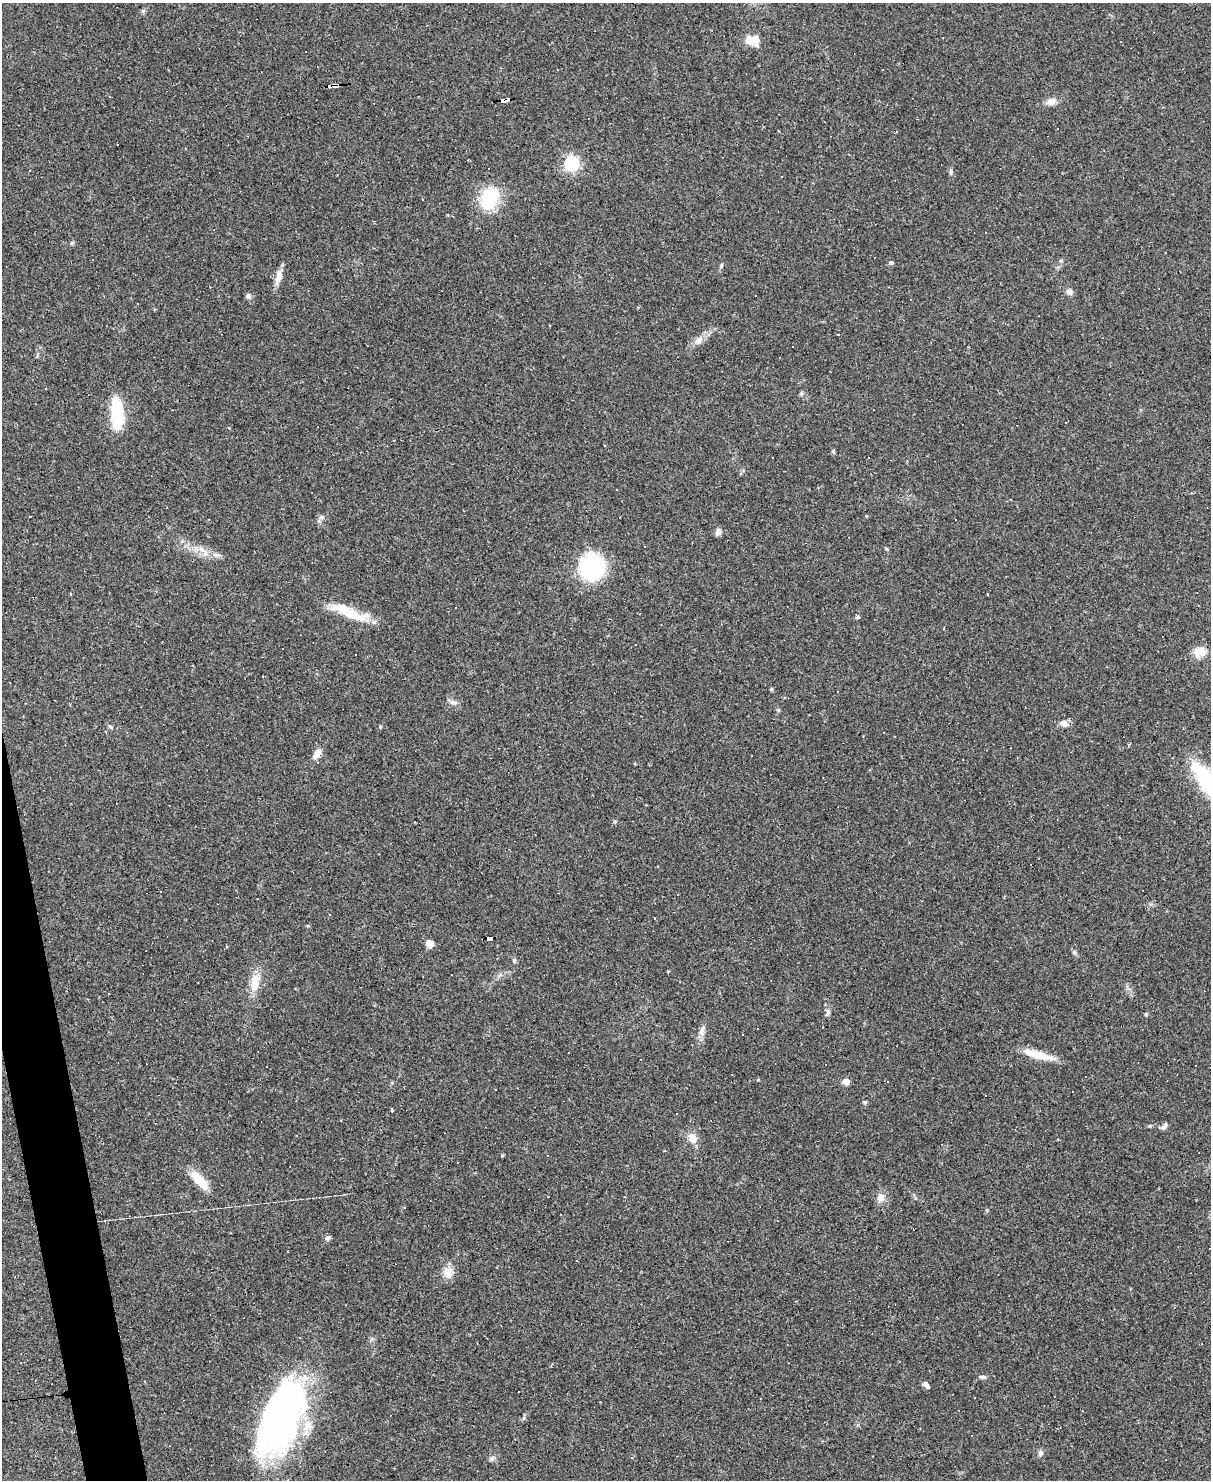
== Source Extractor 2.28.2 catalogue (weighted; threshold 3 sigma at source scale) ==
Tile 7 of 4 x 3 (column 3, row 2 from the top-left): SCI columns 2417-3625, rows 1723-3200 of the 4833 x 4811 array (HDU 1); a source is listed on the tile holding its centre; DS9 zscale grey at full resolution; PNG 1213 x 1482 px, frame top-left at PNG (2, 3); no overlay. Shown black and unused: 2% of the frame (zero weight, under 2 of 3 exposures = <1% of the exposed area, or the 3 px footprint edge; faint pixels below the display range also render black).
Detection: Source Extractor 2.28.2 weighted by HDU 2 'WHT'; one run over the whole footprint, this tile lists its part. Background 0.145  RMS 0.0082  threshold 0.037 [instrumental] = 3 sigma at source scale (4.5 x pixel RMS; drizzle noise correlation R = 1.50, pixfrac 1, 0.05/0.05 arcsec/px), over >= 5 px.
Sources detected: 104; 1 inside a brighter object's white glare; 37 cosmic-ray / hot-pixel residue — not listed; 4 inside a brighter listed object's ellipse — not listed separately; the other 62 listed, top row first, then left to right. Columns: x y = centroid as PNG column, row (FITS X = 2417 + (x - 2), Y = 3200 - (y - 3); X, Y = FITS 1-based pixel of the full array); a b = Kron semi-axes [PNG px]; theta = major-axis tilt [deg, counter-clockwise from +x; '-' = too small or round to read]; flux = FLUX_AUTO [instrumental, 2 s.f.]
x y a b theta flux
143 11 6 5 - 1.4
750 40 18 10 -34 9.3
330 85 5 3 - 64
338 85 6 3 0 40
505 100 10 4 6 93
1051 102 13 8 10 5.3
572 164 6 6 - 170
30 170 3 2 - 0.48
951 172 8 4 82 1.4
489 198 27 19 66 37
72 243 5 5 - 1.2
891 263 6 5 - 1.6
721 265 6 4 89 1.1
278 277 18 8 77 6.9
1069 292 8 7 - 3.7
248 296 7 6 - 2.4
698 340 13 8 64 4.7
801 393 6 4 -73 1.2
117 408 30 15 -77 29
773 458 3 3 - 2.9
718 532 7 6 - 3.7
645 546 3 2 - 0.68
201 549 10 6 -26 4.4
217 555 11 4 -9 2.7
592 567 13 12 - 210
987 593 3 3 - 13
348 612 48 10 -25 28
858 617 5 5 - 1.2
636 645 3 3 - 1.6
1200 652 17 13 9 8.8
771 689 5 4 - 1.1
838 692 3 2 - 0.65
453 702 10 6 -15 3.2
1064 723 9 7 -17 5.6
110 726 6 4 -1 1.2
317 754 13 7 56 6.1
490 938 7 4 3 160
429 944 6 6 - 11
1074 952 6 5 - 1.4
514 960 7 5 90 1.5
255 983 24 11 78 13
828 1012 11 5 69 2.6
1146 1014 5 4 - 0.93
702 1031 17 6 85 4.3
1037 1055 38 8 -16 17
267 1066 3 2 - 0.82
846 1082 5 5 - 15
865 1102 5 4 - 1.2
392 1109 3 3 - 65
1164 1126 10 5 52 2.5
692 1138 16 10 -65 7.6
502 1156 5 3 - 0.82
200 1180 24 9 -47 18
881 1197 10 9 - 5.9
327 1238 7 6 - 2
448 1272 16 13 -71 7.9
982 1377 10 4 -7 2.1
926 1385 9 5 -46 2.9
974 1398 2 2 - 0.6
281 1418 86 37 67 280
1041 1453 8 7 - 2.5
492 1458 9 5 46 2.2
Overlapping masked pixels (flux is a lower limit): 4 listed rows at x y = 330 85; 338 85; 505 100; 490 938
Unlisted compact peaks at least as high as the median listed source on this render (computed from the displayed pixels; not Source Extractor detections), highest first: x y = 322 517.